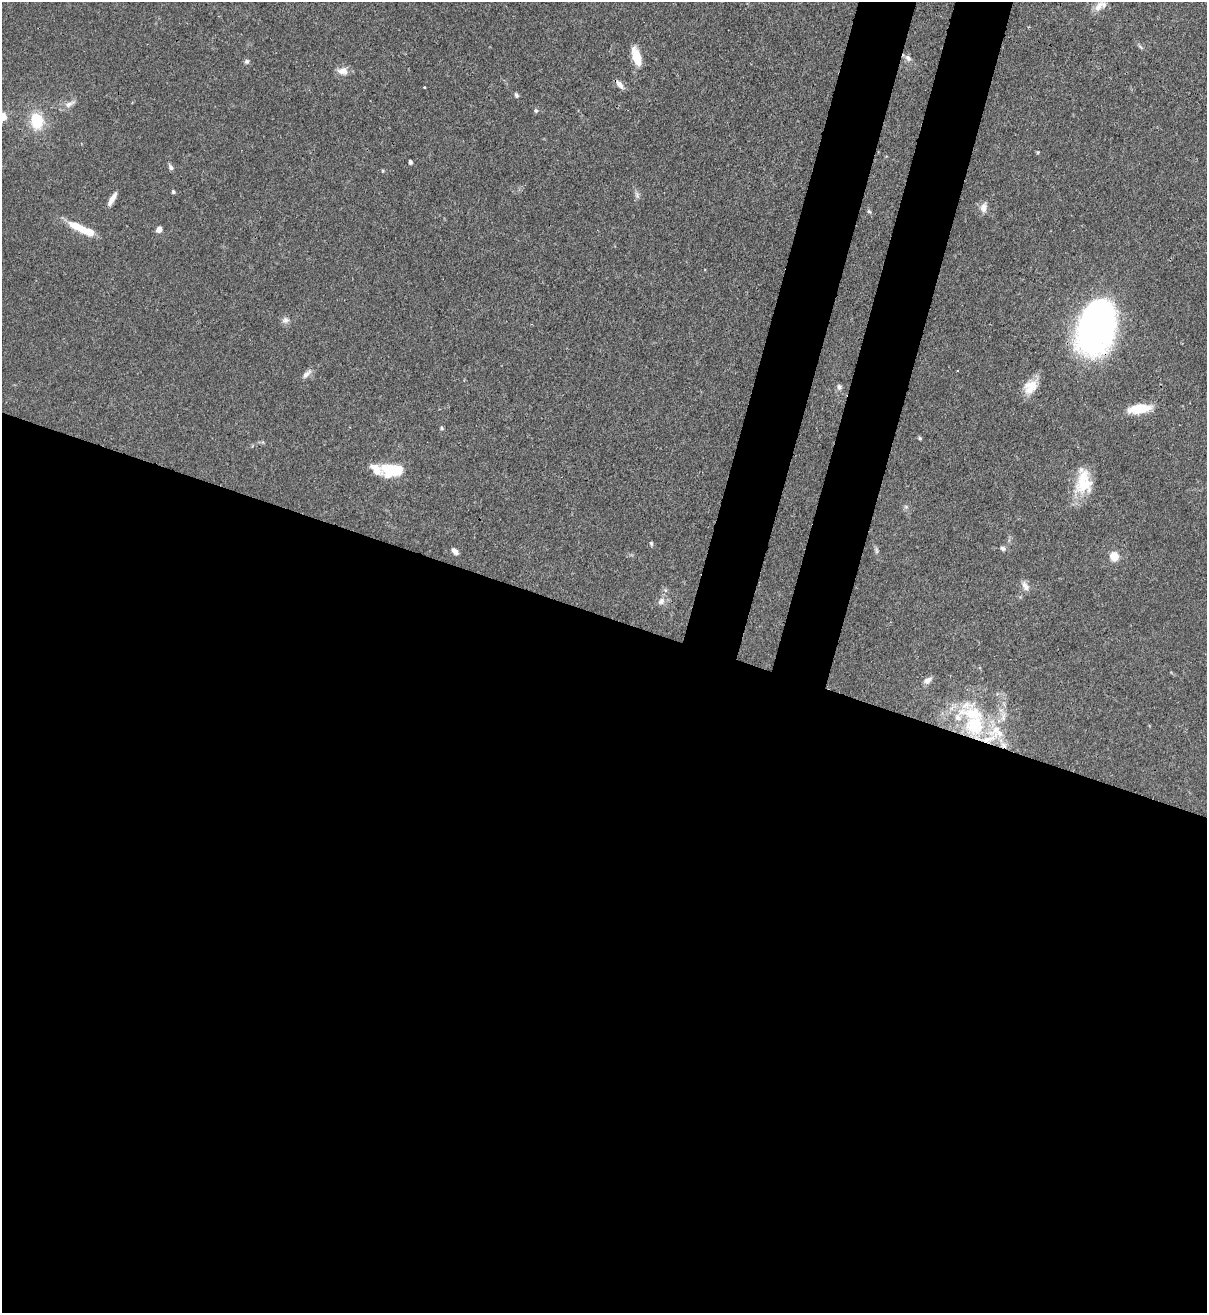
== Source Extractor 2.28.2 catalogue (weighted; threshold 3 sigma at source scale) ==
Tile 14 of 4 x 4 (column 2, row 4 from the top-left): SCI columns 1424-2628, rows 32-1342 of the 5382 x 5307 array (HDU 1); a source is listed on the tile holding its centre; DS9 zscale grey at full resolution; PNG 1209 x 1315 px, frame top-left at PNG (2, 2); no overlay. Shown black and unused: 58% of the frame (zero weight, under 3 of 4 exposures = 7% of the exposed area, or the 3 px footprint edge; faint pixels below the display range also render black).
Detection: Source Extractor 2.28.2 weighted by HDU 2 'WHT'; one run over the whole footprint, this tile lists its part. Background 0.099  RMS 0.0041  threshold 0.0185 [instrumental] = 3 sigma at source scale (4.5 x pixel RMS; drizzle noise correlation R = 1.50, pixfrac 1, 0.05/0.05 arcsec/px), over >= 5 px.
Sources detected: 49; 1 inside a brighter object's white glare — not listed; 5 inside a brighter listed object's ellipse — not listed separately; the other 43 listed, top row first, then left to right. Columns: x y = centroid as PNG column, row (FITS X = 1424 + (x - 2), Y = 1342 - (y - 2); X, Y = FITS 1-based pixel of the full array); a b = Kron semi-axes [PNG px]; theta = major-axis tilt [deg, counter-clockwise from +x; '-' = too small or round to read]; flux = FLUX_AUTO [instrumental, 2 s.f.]
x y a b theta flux
1100 6 19 9 29 3.8
636 56 23 9 -74 7.2
908 58 10 7 -46 1.8
247 61 6 6 - 0.94
342 71 14 9 1 3.3
620 84 13 6 -52 2.4
516 95 7 5 -65 0.82
70 104 18 7 25 2.5
536 111 6 6 - 0.78
37 121 19 14 -81 13
1038 152 5 3 - 0.4
410 162 4 3 - 1
171 167 7 5 -56 1.2
173 192 4 4 - 0.74
637 196 8 5 -80 1.1
112 199 16 5 60 3.3
983 207 12 8 79 2.6
869 211 5 5 - 0.59
77 227 24 9 -27 9.2
159 229 6 5 - 2.7
285 320 10 8 26 1.7
1096 327 47 30 74 170
958 370 3 2 - 0.4
306 374 16 6 41 2
1031 385 21 14 13 6.6
839 387 7 7 - 1.2
1140 408 21 8 8 14
442 428 5 4 - 0.56
920 438 5 4 - 0.58
376 469 28 9 -33 6.7
396 469 15 13 12 10
1083 482 31 19 89 15
906 507 6 4 -19 0.65
651 543 6 4 -74 0.66
1003 548 7 6 - 1
455 551 8 6 -47 2
876 551 9 4 -81 0.92
1114 556 7 6 - 9
1025 586 14 7 -61 2.3
661 601 12 8 47 2.2
928 680 10 7 35 2.3
974 725 30 29 - 32
1003 745 10 8 -37 2.7
Overlapping masked pixels (flux is a lower limit): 2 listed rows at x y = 1096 327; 1003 745